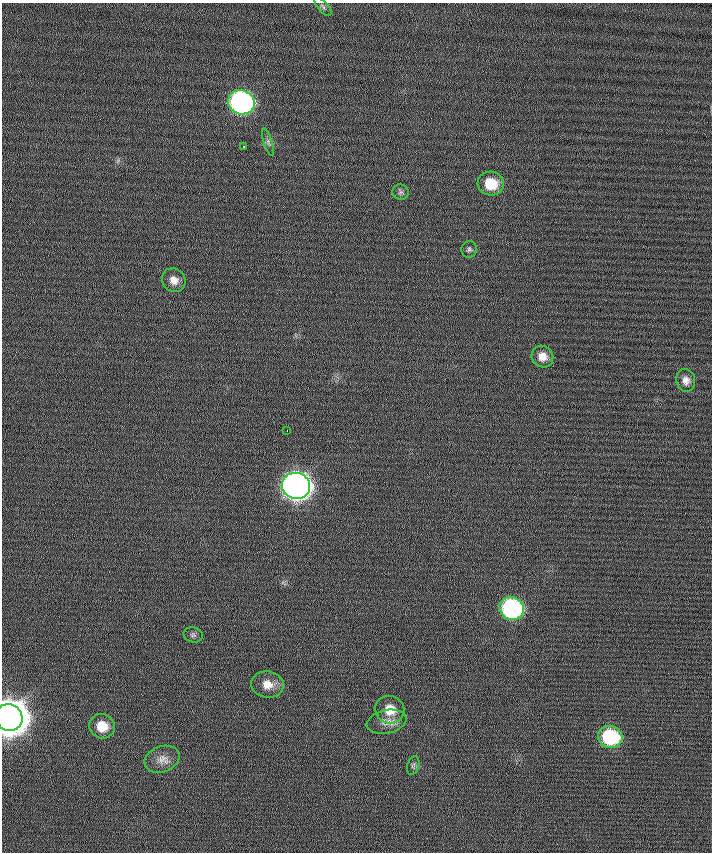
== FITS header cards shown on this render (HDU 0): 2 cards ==
NAXIS1  =                  710 /
NAXIS2  =                  850 /

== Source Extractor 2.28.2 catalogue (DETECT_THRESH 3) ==
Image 710 x 850 px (HDU 0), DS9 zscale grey, 1 PNG px = 1 image px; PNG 714 x 854 px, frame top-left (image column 1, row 850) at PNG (2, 3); each listed source drawn as its Kron ellipse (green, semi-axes under 4 px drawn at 4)
Background -0.477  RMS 6.2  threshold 18.5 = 3 sigma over >= 5 px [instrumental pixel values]
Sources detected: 22; all 22 listed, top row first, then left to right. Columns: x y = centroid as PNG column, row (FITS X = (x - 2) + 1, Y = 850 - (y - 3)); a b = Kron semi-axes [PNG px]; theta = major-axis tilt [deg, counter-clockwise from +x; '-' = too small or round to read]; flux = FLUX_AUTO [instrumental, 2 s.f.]
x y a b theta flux
323 7 11 5 -49 1.0e+03
241 102 13 12 - 1.6e+05
268 142 14 4 -72 1.4e+03
244 147 3 2 - 2.1e+03
491 184 13 12 - 1.2e+04
400 192 8 7 - 1.4e+03
469 249 8 7 - 1.3e+03
174 280 12 11 - 4.2e+03
542 357 11 10 - 4.2e+03
686 380 11 9 -77 2.6e+03
287 430 2 2 - 3.8e+02
296 486 14 13 - 5.2e+05
512 608 12 11 - 8.2e+04
193 635 9 7 -15 1.2e+03
267 684 16 13 -8 6.0e+03
390 710 15 13 -26 8.8e+03
9 718 14 13 - 1.6e+06
386 722 20 11 11 5.0e+03
102 726 13 12 - 8.4e+03
610 737 12 11 - 3.6e+04
162 759 18 13 21 4.8e+03
413 765 10 6 72 1.1e+03
At the frame edge (FLAGS 8, measured only in part): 1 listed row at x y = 9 718